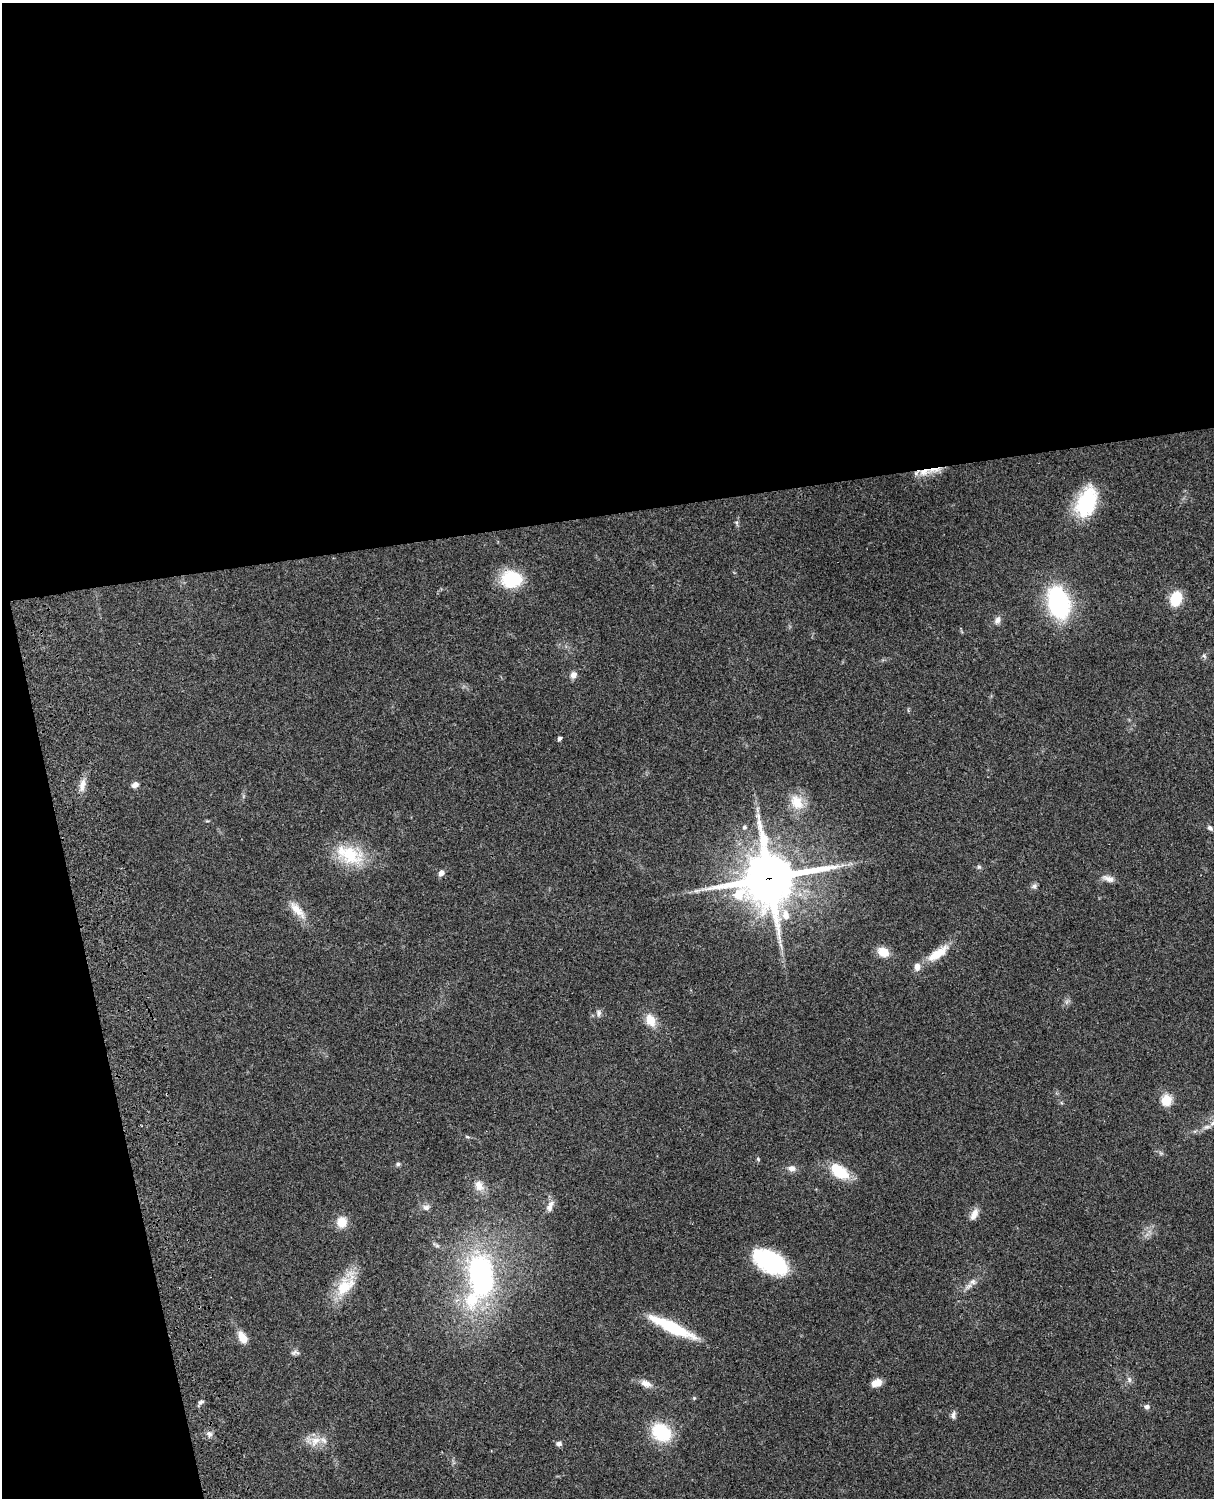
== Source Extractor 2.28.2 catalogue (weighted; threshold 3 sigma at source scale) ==
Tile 1 of 4 x 3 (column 1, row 1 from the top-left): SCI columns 122-1333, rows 3270-4765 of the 5089 x 4929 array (HDU 1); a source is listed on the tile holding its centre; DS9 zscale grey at full resolution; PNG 1216 x 1500 px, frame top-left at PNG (2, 3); no overlay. Shown black and unused: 39% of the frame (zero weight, under 3 of 4 exposures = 6% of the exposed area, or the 3 px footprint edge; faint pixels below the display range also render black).
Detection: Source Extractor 2.28.2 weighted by HDU 2 'WHT'; one run over the whole footprint, this tile lists its part. Background 0.0839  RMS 0.006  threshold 0.0272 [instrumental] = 3 sigma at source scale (4.5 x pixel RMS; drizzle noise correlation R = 1.50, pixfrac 1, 0.05/0.05 arcsec/px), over >= 5 px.
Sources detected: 63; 1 inside a brighter object's white glare — not listed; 3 inside a brighter listed object's ellipse — not listed separately; the other 59 listed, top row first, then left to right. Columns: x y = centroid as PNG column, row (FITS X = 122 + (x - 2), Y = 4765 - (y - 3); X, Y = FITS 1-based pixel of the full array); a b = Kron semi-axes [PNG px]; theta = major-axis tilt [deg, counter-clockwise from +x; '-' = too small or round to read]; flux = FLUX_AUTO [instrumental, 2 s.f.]
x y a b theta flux
924 472 19 9 12 7.5
1086 502 35 20 68 38
737 523 7 4 -72 1
511 579 18 15 -2 33
1176 598 14 11 73 17
1059 603 23 15 -75 95
997 620 11 7 62 2.8
1204 656 7 4 -37 0.97
573 675 9 8 - 3.2
560 738 4 4 - 1.7
82 785 17 8 75 5
135 785 7 6 - 3.2
797 802 22 15 -58 11
744 827 6 5 - 1.3
1210 828 8 6 -41 1.6
350 855 42 22 -23 28
979 867 6 5 - 1.1
441 873 7 6 - 2.6
769 878 20 19 - 2600
1108 879 17 7 -20 3.8
1034 886 8 7 - 1.7
297 910 29 10 -47 8.5
786 915 16 10 -75 7.4
781 945 10 3 -69 1.6
883 952 11 9 -29 11
937 954 31 11 34 13
598 1013 9 7 -78 2
651 1020 15 10 -66 8.7
1166 1100 5 5 - 42
1213 1123 10 6 11 2.5
467 1137 7 4 -19 0.83
758 1159 5 4 - 0.78
398 1164 7 5 10 1.2
792 1168 9 8 - 3.3
839 1171 24 13 -37 18
479 1186 15 11 -66 5.7
550 1206 17 8 67 4
426 1207 9 7 -2 2.4
974 1214 16 8 65 4.4
342 1222 10 10 - 9.6
770 1262 31 17 -29 66
480 1269 21 20 - 75
973 1282 9 8 - 2.8
345 1285 37 18 54 20
471 1300 34 20 49 32
671 1327 52 10 -26 31
243 1337 12 7 -59 8.2
295 1352 12 6 8 1.8
1129 1379 9 6 -75 1.8
646 1383 15 8 -22 4.4
876 1383 11 7 18 5.8
694 1398 4 4 - 0.65
201 1402 8 4 19 1.3
1147 1407 7 6 - 1.8
953 1415 11 6 81 2
661 1432 20 15 -34 33
209 1434 8 7 - 2.3
315 1441 17 12 52 7.4
559 1444 8 6 -5 1.9
Overlapping masked pixels (flux is a lower limit): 2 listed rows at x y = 924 472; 769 878
Isophote crosses this tile's border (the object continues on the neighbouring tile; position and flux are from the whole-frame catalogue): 1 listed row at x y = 1213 1123